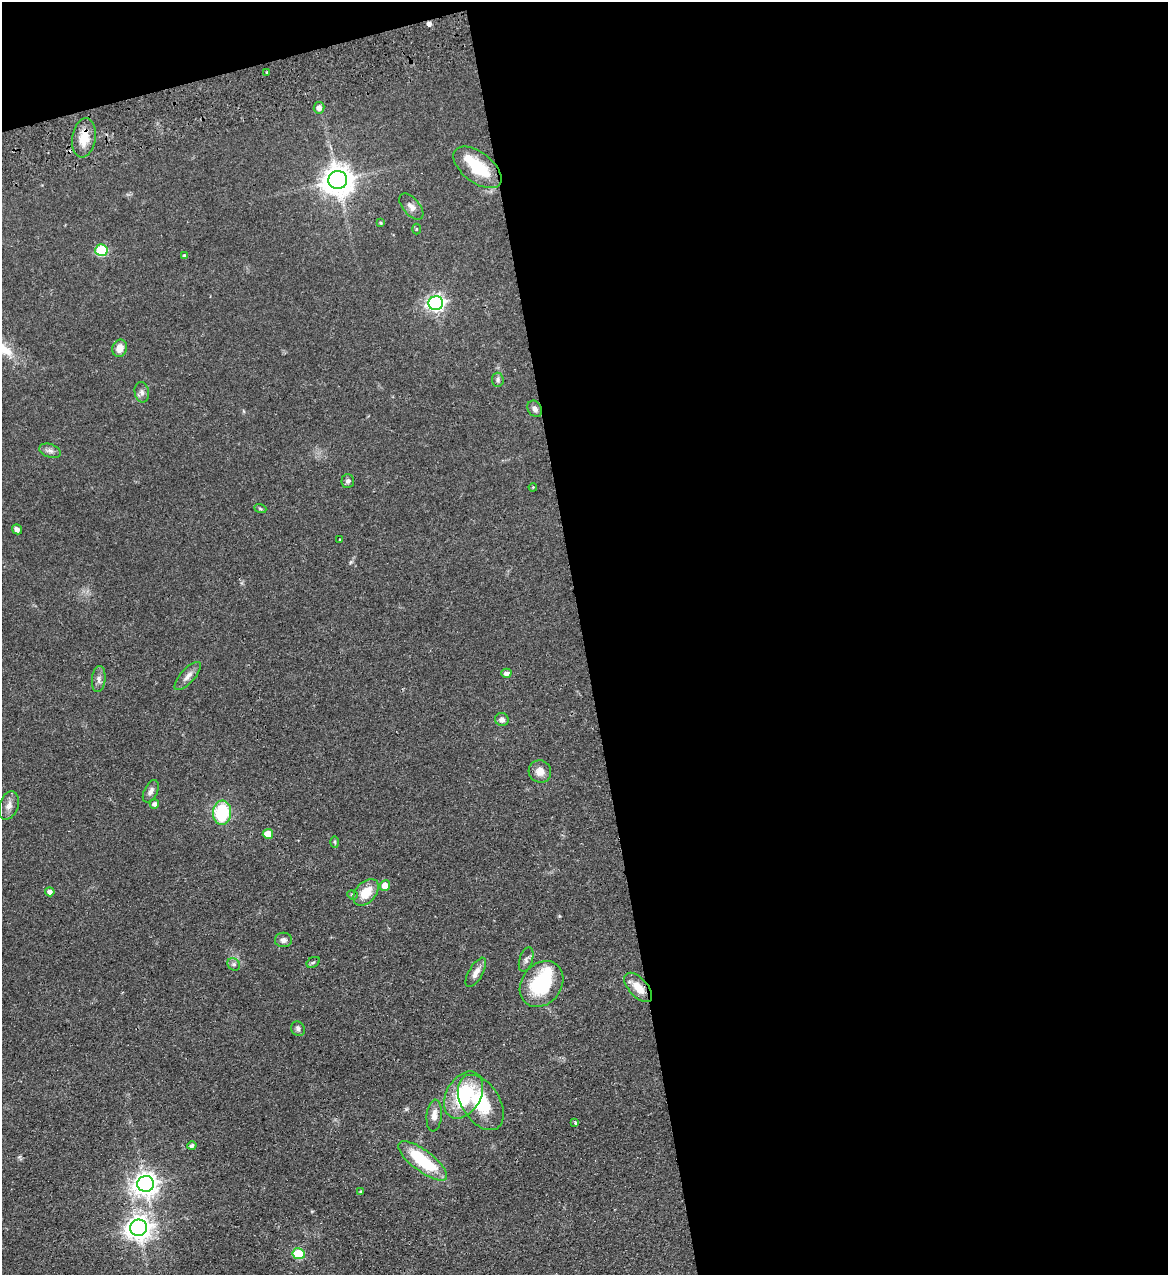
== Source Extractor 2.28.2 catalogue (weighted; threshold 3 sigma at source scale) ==
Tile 4 of 4 x 4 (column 4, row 1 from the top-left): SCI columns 3661-4826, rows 3875-5147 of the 5107 x 5203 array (HDU 1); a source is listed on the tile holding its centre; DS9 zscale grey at full resolution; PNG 1170 x 1277 px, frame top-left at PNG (2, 2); each listed source drawn as its Kron ellipse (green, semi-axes under 4 px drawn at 4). Shown black and unused: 52% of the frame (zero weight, under 2 of 3 exposures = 3% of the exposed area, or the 3 px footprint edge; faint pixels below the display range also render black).
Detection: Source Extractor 2.28.2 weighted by HDU 2 'WHT'; one run over the whole footprint, this tile lists its part. Background 0.0555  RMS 0.005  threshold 0.0226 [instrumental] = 3 sigma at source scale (4.5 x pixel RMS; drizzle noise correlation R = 1.50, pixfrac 1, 0.05/0.05 arcsec/px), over >= 5 px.
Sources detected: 59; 3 inside a brighter object's white glare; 2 cosmic-ray / hot-pixel residue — neither listed nor drawn; the other 54 listed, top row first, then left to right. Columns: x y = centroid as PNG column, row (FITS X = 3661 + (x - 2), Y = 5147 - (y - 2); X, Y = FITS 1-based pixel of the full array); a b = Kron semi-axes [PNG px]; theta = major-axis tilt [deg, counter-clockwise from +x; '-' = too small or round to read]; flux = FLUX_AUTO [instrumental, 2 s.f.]
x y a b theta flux
267 72 3 3 - 0.71
319 108 5 5 - 2.4
84 138 20 11 81 8.4
477 167 28 15 -37 19
338 180 9 9 - 760
411 207 16 8 -49 2.7
381 223 4 3 - 0.56
416 229 5 3 - 0.44
101 250 6 5 - 27
185 256 4 4 - 0.9
436 303 7 7 - 160
120 348 9 7 68 4.1
498 380 7 6 - 1.1
142 392 10 7 -80 1.8
535 409 9 7 -58 1.6
50 451 11 6 -18 1.9
348 481 7 6 - 1.2
533 487 4 3 - 0.38
260 508 6 4 -21 0.59
17 529 5 4 - 1.6
340 539 2 2 - 0.36
506 673 5 4 - 1.8
188 676 18 7 48 3.1
99 679 13 6 85 2.1
502 720 7 6 - 2.1
540 771 11 11 - 4.2
151 791 12 6 64 1.9
154 804 4 4 - 1.9
9 805 15 9 71 3.2
222 813 12 9 87 28
268 834 5 5 - 8.3
335 842 6 4 -88 0.62
385 885 5 5 - 5.5
50 892 4 4 - 2.4
366 892 15 10 48 9.2
352 895 5 4 - 0.76
283 940 8 7 - 1.9
526 960 13 6 72 1.8
313 962 7 5 29 0.86
234 964 7 5 -43 1.2
476 972 16 7 60 3.4
542 984 25 19 52 31
638 987 18 9 -48 6.7
298 1029 8 6 -53 1.4
464 1095 25 17 60 30
481 1103 31 19 -57 25
434 1115 16 7 84 3.6
575 1123 3 3 - 1
192 1146 4 4 - 1.4
423 1161 29 10 -37 27
146 1184 8 8 - 390
361 1192 3 3 - 0.63
138 1228 8 8 - 420
299 1254 6 5 - 25
Overlapping masked pixels (flux is a lower limit): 2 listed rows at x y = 84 138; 101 250